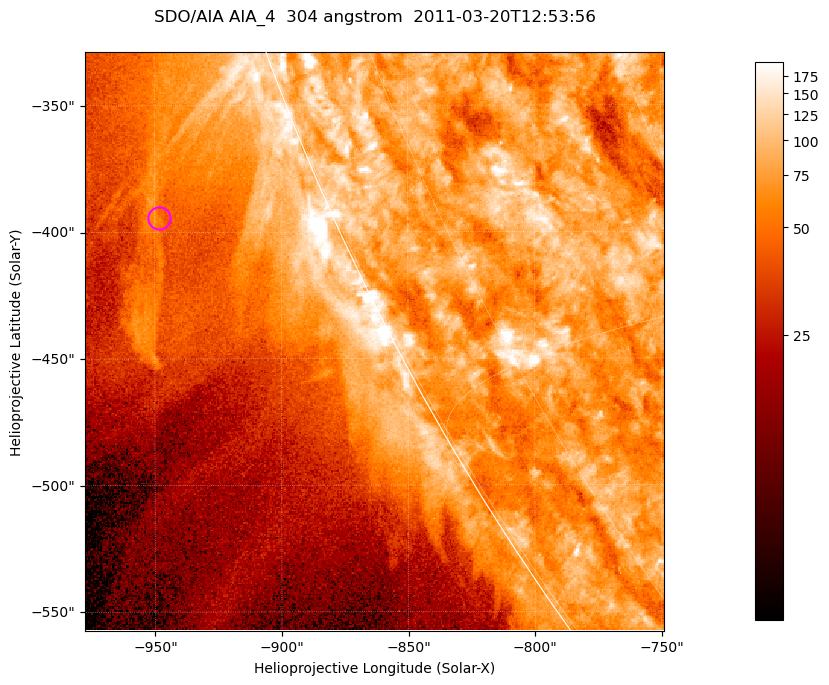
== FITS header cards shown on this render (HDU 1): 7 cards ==
TELESCOP= 'SDO/AIA '           / For AIA: SDO/AIA
INSTRUME= 'AIA_4   '           / For AIA: AIA_ATA1, AIA_ATA2, AIA_ATA3 or AIA_AT
WAVELNTH=                  304 / [angstrom] Wavelength
WAVEUNIT= 'angstrom'           / Wavelength unit: angstrom
DATE-OBS= '2011-03-20T12:53:56.123' / [ISO] Date when observation started; ISO 8
CTYPE1  = 'HPLN-TAN'           / CTYPE1; Typically HPLN
CTYPE2  = 'HPLT-TAN'           / CTYPE2; Typically HPLT

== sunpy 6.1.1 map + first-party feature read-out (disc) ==
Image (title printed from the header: SDO/AIA AIA_4  304 angstrom  2011-03-20T12:53:56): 381 x 381 px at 0.6 arcsec/px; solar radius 964 arcsec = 1606 px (partial field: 0.8% of the solar disc is inside the frame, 45% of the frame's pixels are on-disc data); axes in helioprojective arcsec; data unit not stated in the header (colour bar unlabelled)
Orientation: roll -0.132 deg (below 1 deg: not rotated)
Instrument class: DISC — disc imager (sunpy class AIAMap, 304 A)
Bright regions (active regions / flare kernels): reference = the on-disc median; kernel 3 px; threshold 5 sigma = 116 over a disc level ~75.1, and >= 1.15x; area >= 145 px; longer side >= 5 px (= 3 arcsec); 0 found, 0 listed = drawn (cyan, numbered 1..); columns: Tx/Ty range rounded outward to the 2 arcsec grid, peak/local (2 s.f.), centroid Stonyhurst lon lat
Off-limb structures (1.02-1.3 R_sun): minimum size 72 px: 6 found; the strongest spans PA ~110..115 deg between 1.02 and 1.11 R_sun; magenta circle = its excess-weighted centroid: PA ~115 deg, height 1.07 R_sun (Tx ~-948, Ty ~-394 arcsec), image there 1.6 x the reference